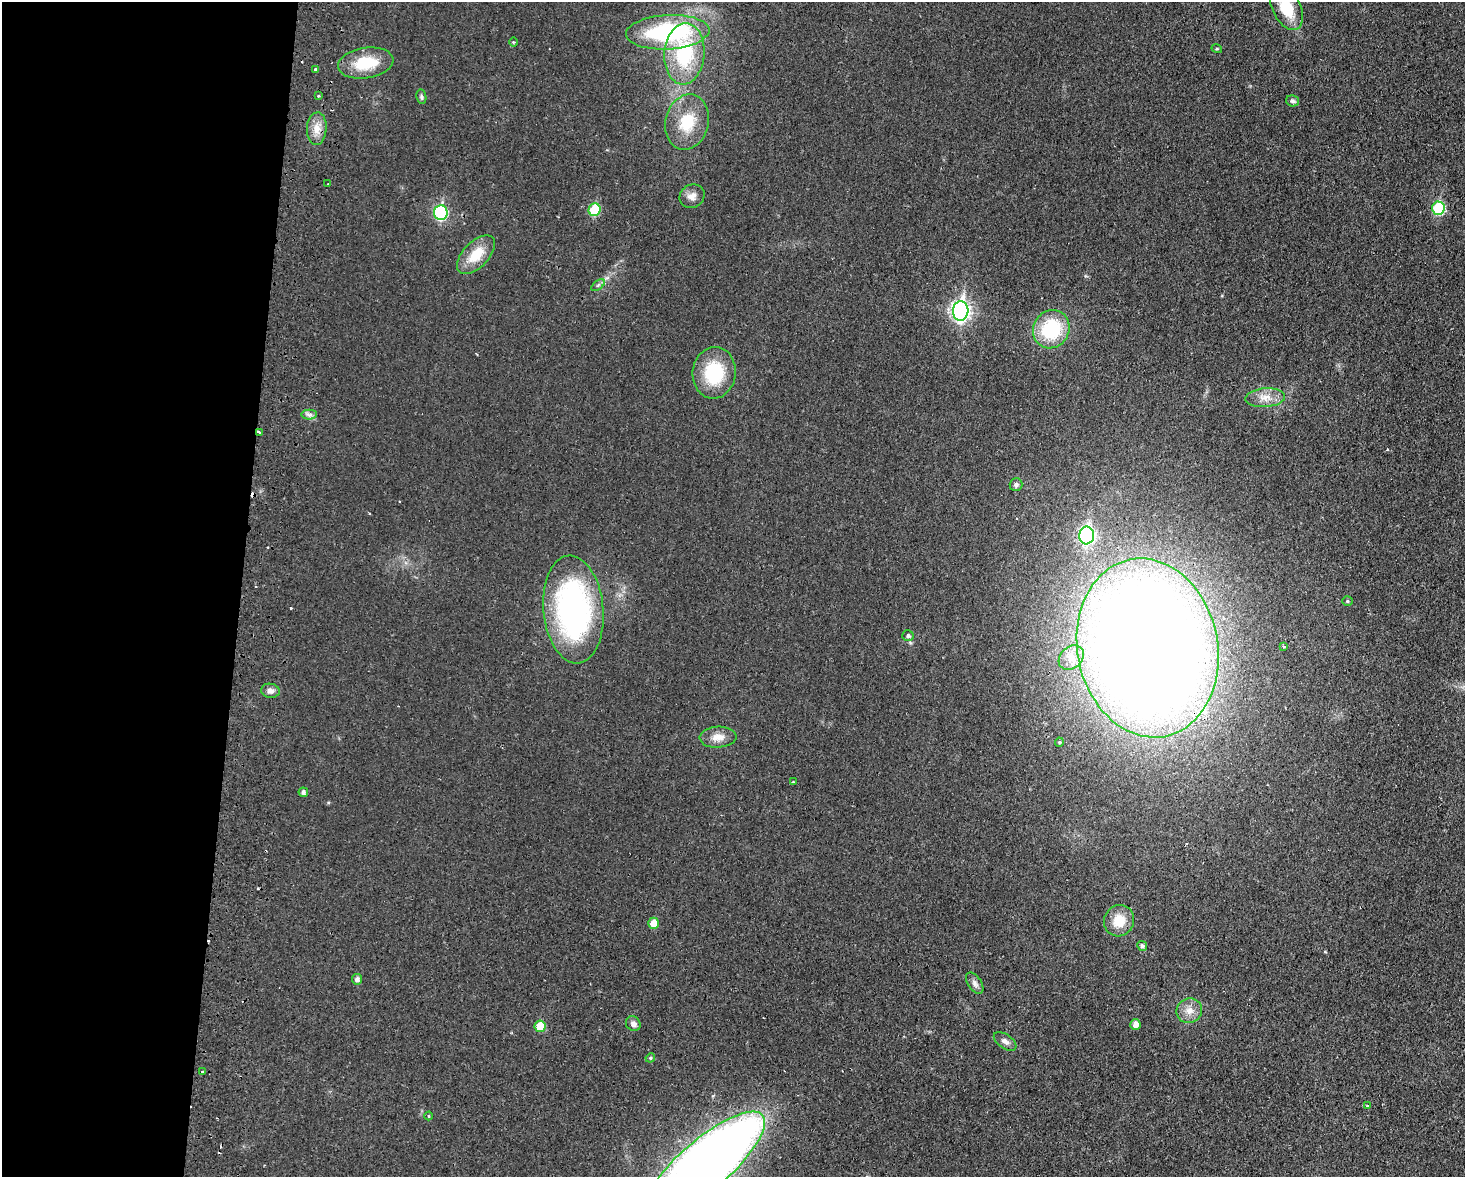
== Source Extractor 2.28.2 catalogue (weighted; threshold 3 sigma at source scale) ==
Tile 4 of 3 x 4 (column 1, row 2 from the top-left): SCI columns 172-1634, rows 2365-3539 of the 4845 x 4726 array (HDU 1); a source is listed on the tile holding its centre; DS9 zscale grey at full resolution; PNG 1467 x 1179 px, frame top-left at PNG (2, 2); each listed source drawn as its Kron ellipse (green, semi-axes under 4 px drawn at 4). Shown black and unused: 16% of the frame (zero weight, under 2 of 3 exposures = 3% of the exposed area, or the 3 px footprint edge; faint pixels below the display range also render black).
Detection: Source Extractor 2.28.2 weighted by HDU 2 'WHT'; one run over the whole footprint, this tile lists its part. Background 0.0351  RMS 0.0056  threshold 0.025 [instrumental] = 3 sigma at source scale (4.5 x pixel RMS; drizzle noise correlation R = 1.50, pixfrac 1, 0.05/0.05 arcsec/px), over >= 5 px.
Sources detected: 59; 6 cosmic-ray / hot-pixel residue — neither listed nor drawn; the other 53 listed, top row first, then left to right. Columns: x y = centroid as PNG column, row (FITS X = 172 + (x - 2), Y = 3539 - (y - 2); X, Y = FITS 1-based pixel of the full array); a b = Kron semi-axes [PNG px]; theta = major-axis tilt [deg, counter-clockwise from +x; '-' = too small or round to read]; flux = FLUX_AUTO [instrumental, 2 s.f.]
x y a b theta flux
1286 7 24 14 -63 20
668 32 42 17 3 74
513 42 5 3 - 0.55
1217 49 5 3 - 0.52
684 54 31 20 86 41
366 63 28 15 9 20
316 69 3 3 - 1.2
318 96 3 2 - 0.73
421 97 7 5 -81 1
1292 101 6 5 - 1.3
687 122 28 21 76 20
317 129 16 10 86 6.1
328 184 3 2 - 0.76
692 196 13 11 33 4.2
1438 208 6 6 - 39
595 210 6 6 - 25
441 212 7 6 - 61
476 255 24 12 46 14
598 285 8 4 36 1.1
961 311 9 8 - 210
1051 329 19 18 - 34
714 373 26 21 83 31
1265 398 20 9 4 6.6
309 415 7 5 0 1.7
259 432 3 3 - 2.3
1016 485 6 6 - 1.6
1087 535 9 7 83 110
1347 601 5 4 - 0.87
573 609 54 30 -85 140
908 636 6 5 - 1.3
1284 646 3 3 - 0.79
1148 648 90 70 -79 1600
1071 658 14 10 41 5.9
270 691 9 7 -9 2.6
718 737 18 10 4 5.8
1059 742 5 4 - 0.73
793 782 2 2 - 0.48
303 792 5 4 - 1.9
1119 921 16 15 - 11
654 923 5 5 - 9.2
1142 946 5 4 - 1.4
357 979 5 5 - 1.9
975 983 12 6 -57 2.4
1189 1011 13 12 - 5.7
633 1024 8 7 - 2.4
1135 1024 5 5 - 3.4
540 1026 5 5 - 13
1005 1041 13 7 -35 2.5
650 1058 5 4 - 0.62
202 1072 3 3 - 1.3
1368 1106 3 3 - 3.5
428 1116 4 3 - 0.47
704 1165 76 25 41 800
Overlapping masked pixels (flux is a lower limit): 2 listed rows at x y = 259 432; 1148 648
Isophote crosses this tile's border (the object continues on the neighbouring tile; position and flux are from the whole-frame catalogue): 2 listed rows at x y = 1286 7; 704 1165